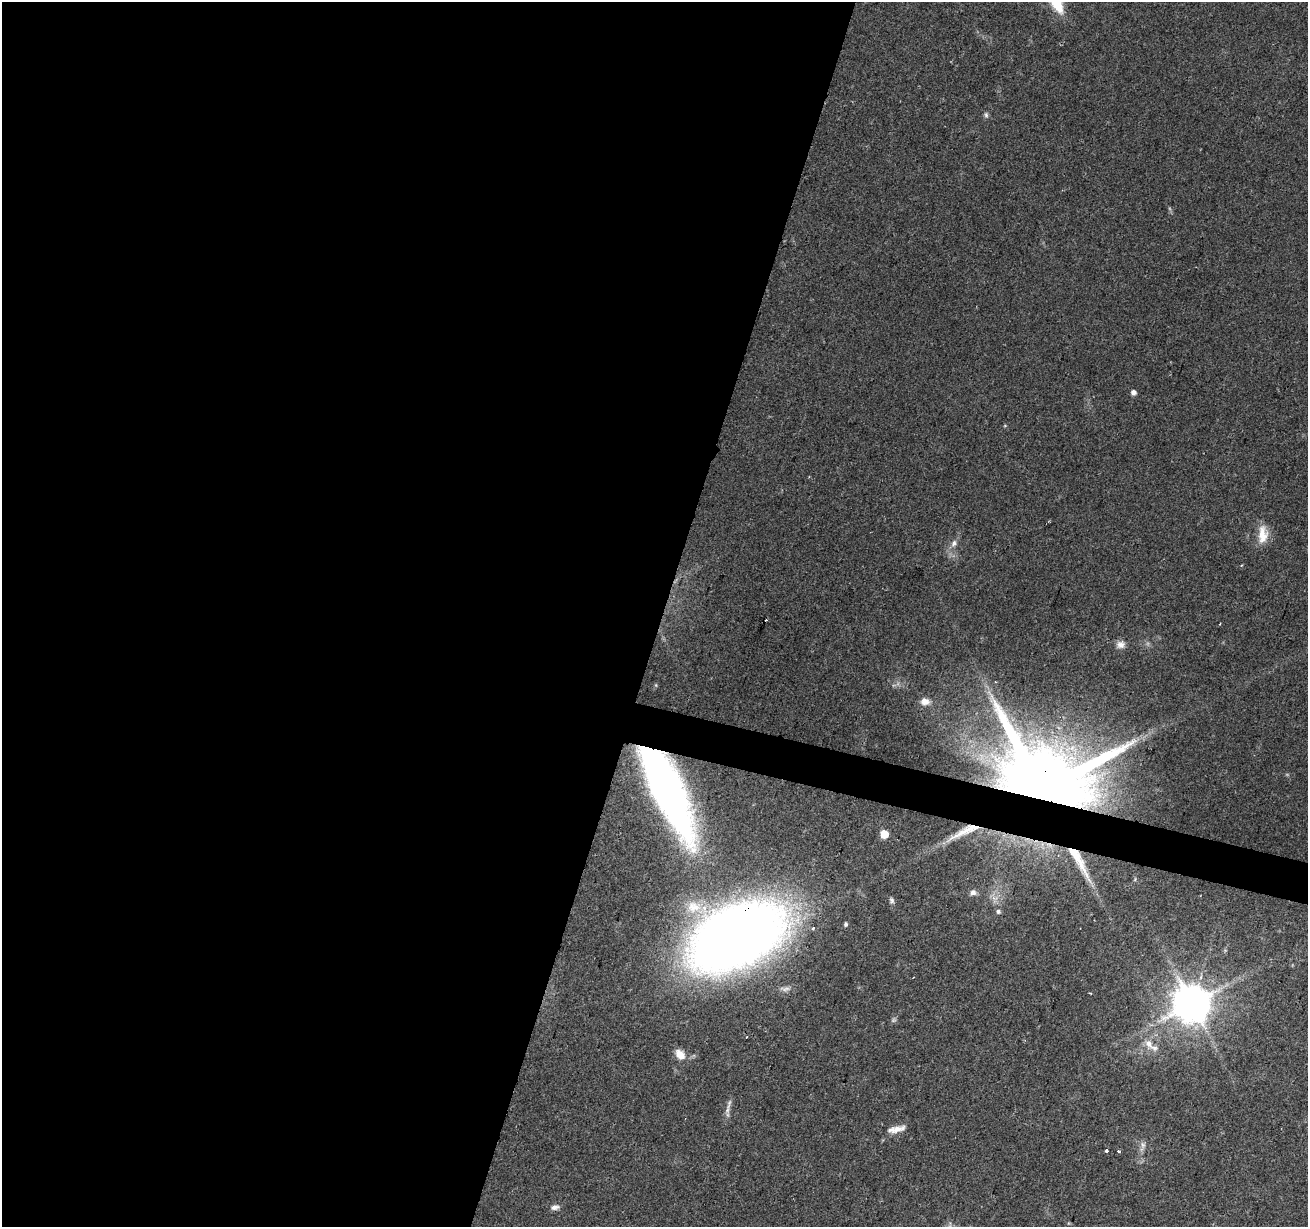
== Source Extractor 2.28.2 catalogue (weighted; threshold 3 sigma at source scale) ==
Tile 5 of 4 x 4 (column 1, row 2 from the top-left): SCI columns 1-1306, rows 2671-3895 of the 5230 x 5403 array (HDU 1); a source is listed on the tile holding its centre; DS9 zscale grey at full resolution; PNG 1310 x 1229 px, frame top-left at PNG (2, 2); no overlay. Shown black and unused: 52% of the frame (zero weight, under 2 of 3 exposures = <1% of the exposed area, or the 3 px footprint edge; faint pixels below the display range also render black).
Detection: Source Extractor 2.28.2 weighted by HDU 2 'WHT'; one run over the whole footprint, this tile lists its part. Background 0.0965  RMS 0.0063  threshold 0.0282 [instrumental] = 3 sigma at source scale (4.5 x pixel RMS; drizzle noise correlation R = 1.50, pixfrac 1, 0.0396/0.0396 arcsec/px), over >= 5 px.
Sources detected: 32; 1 too faint to see at this stretch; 1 cosmic-ray / hot-pixel residue — not listed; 1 inside a brighter listed object's ellipse — not listed separately; the other 29 listed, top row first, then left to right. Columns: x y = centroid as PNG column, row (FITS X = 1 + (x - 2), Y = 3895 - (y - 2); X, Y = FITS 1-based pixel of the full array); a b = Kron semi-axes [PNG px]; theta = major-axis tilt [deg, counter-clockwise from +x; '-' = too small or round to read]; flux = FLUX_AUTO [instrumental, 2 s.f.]
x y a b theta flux
986 115 8 5 -80 1.4
1133 392 5 5 - 2.9
1263 534 26 12 89 11
954 543 11 7 63 3.1
1121 644 12 10 9 4
996 682 3 3 - 0.74
925 702 11 9 -2 4.9
1043 787 26 21 74 15000
666 789 76 23 -65 390
965 831 47 9 26 18
884 834 5 5 - 16
1079 860 49 9 -61 20
1135 879 5 3 - 0.7
973 892 9 7 29 2.6
892 900 7 7 - 1.6
694 907 23 18 3 17
998 911 6 5 - 1.7
846 924 5 5 - 1.3
813 928 3 2 - 2.3
737 937 68 39 27 950
1192 1004 11 11 - 2000
1149 1044 14 10 -55 6
680 1054 13 9 -49 7.7
728 1109 19 6 78 3.7
896 1129 24 8 13 6.3
1143 1145 10 7 -87 2.6
1107 1151 3 3 - 2.6
1118 1151 4 3 - 0.89
555 1207 11 7 11 2.9
Overlapping masked pixels (flux is a lower limit): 5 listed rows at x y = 1043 787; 666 789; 965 831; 1079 860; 737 937